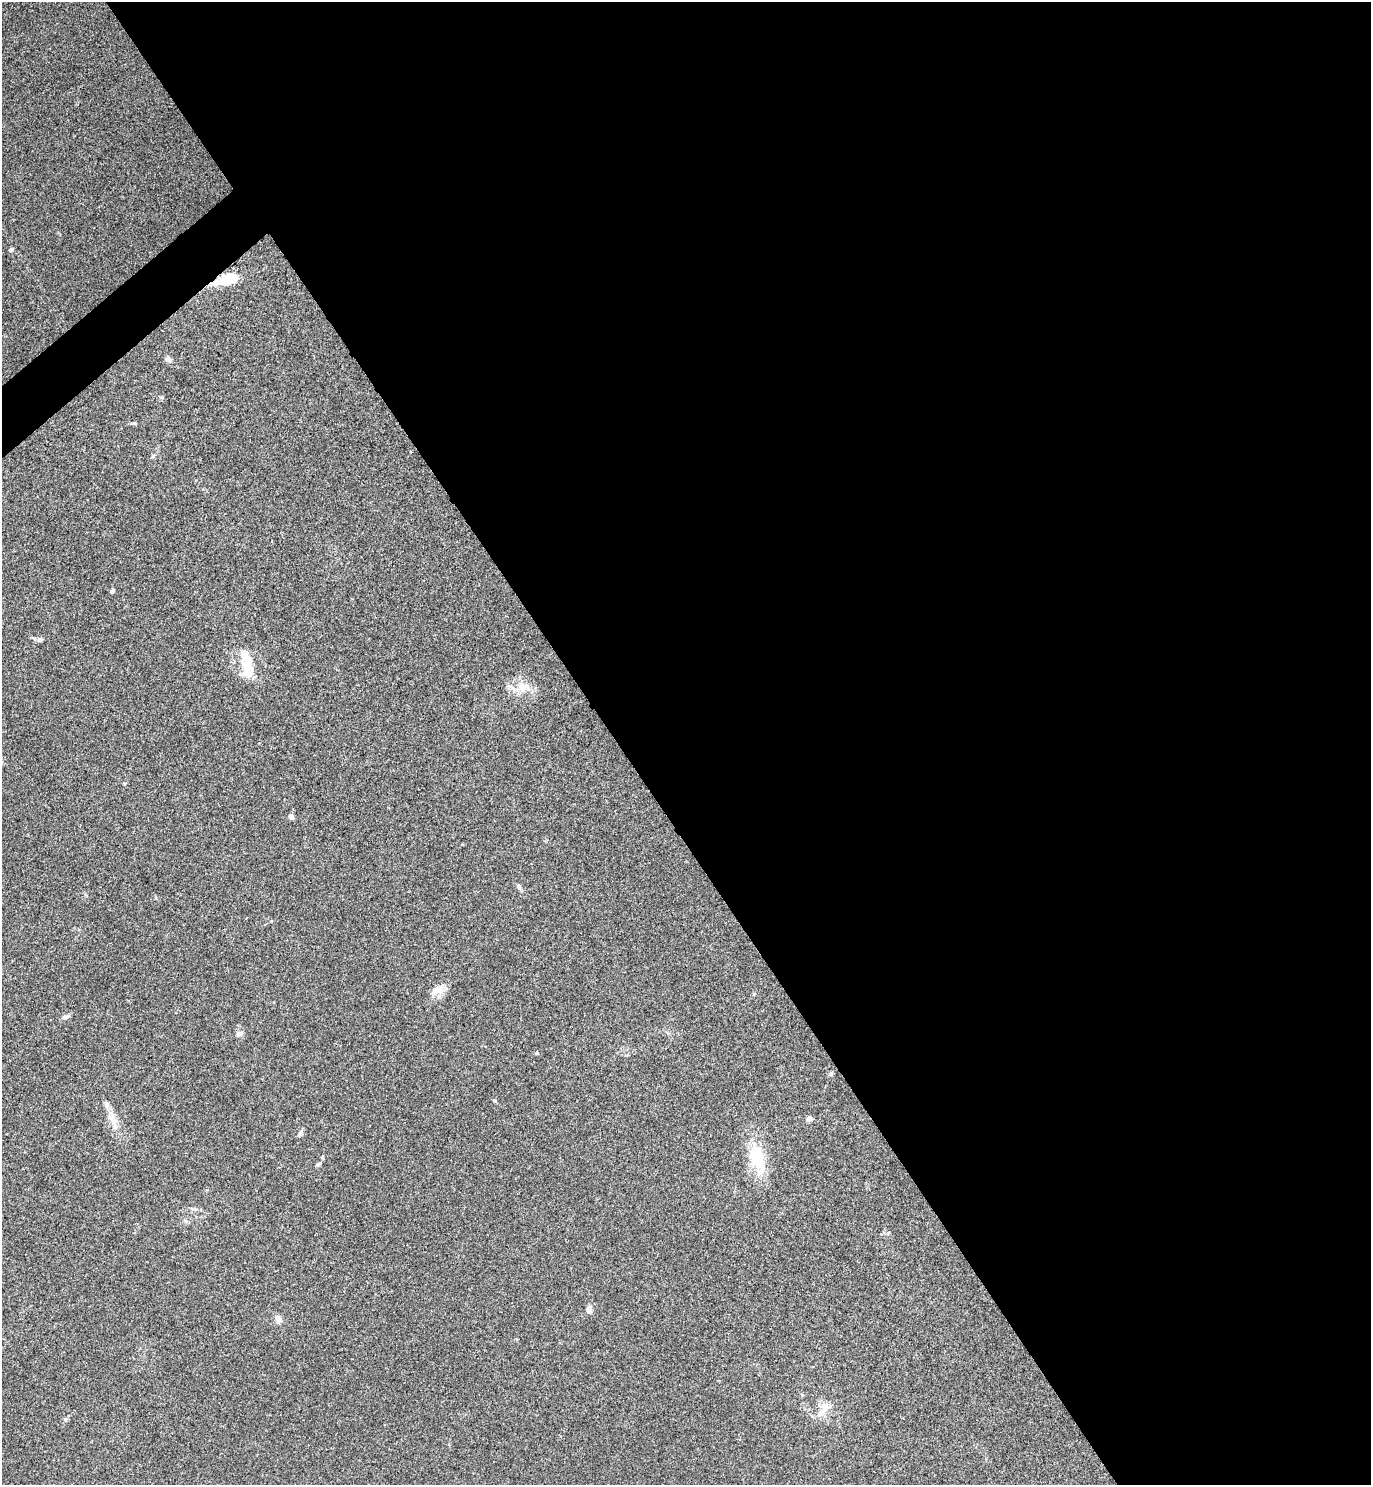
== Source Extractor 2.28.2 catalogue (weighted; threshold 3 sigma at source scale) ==
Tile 8 of 4 x 4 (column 4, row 2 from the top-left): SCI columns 4280-5648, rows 2975-4457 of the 5947 x 5950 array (HDU 1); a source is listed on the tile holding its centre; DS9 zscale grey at full resolution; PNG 1373 x 1487 px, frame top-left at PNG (2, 2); no overlay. Shown black and unused: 56% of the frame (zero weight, under 3 of 4 exposures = <1% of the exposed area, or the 3 px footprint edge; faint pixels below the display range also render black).
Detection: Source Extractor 2.28.2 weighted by HDU 2 'WHT'; one run over the whole footprint, this tile lists its part. Background 0.0531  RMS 0.0053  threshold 0.0238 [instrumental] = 3 sigma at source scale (4.5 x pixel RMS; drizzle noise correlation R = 1.50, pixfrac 1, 0.05/0.05 arcsec/px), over >= 5 px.
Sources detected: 27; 1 inside a brighter object's white glare — not listed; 1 inside a brighter listed object's ellipse — not listed separately; the other 25 listed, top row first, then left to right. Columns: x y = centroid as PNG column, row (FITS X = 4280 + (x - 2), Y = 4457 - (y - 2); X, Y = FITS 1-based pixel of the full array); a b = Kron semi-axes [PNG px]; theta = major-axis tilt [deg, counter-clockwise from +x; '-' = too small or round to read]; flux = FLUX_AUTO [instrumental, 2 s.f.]
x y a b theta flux
11 250 5 5 - 1.1
228 279 22 9 15 19
168 359 11 5 -35 1.4
112 591 7 4 75 0.94
40 640 7 5 0 1.7
244 656 16 13 -70 6.3
248 672 17 11 35 7
522 687 15 14 - 7.4
291 817 4 4 - 4.2
519 887 9 6 -58 1.3
437 990 19 11 18 5.6
754 994 4 4 - 0.53
65 1017 8 6 8 1.6
239 1034 8 7 - 1.8
536 1053 5 4 - 0.61
831 1073 7 5 69 0.78
494 1100 5 4 - 0.77
112 1118 17 9 -67 5.2
809 1119 6 5 - 2
301 1132 9 5 61 1.4
757 1157 33 18 -75 23
318 1164 9 4 37 1
589 1309 9 6 89 2.3
278 1319 8 7 - 2.7
823 1409 28 10 59 6.4
Overlapping masked pixels (flux is a lower limit): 1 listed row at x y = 228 279
Unlisted compact peaks at least as high as the median listed source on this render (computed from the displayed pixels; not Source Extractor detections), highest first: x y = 162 397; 134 423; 65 1419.